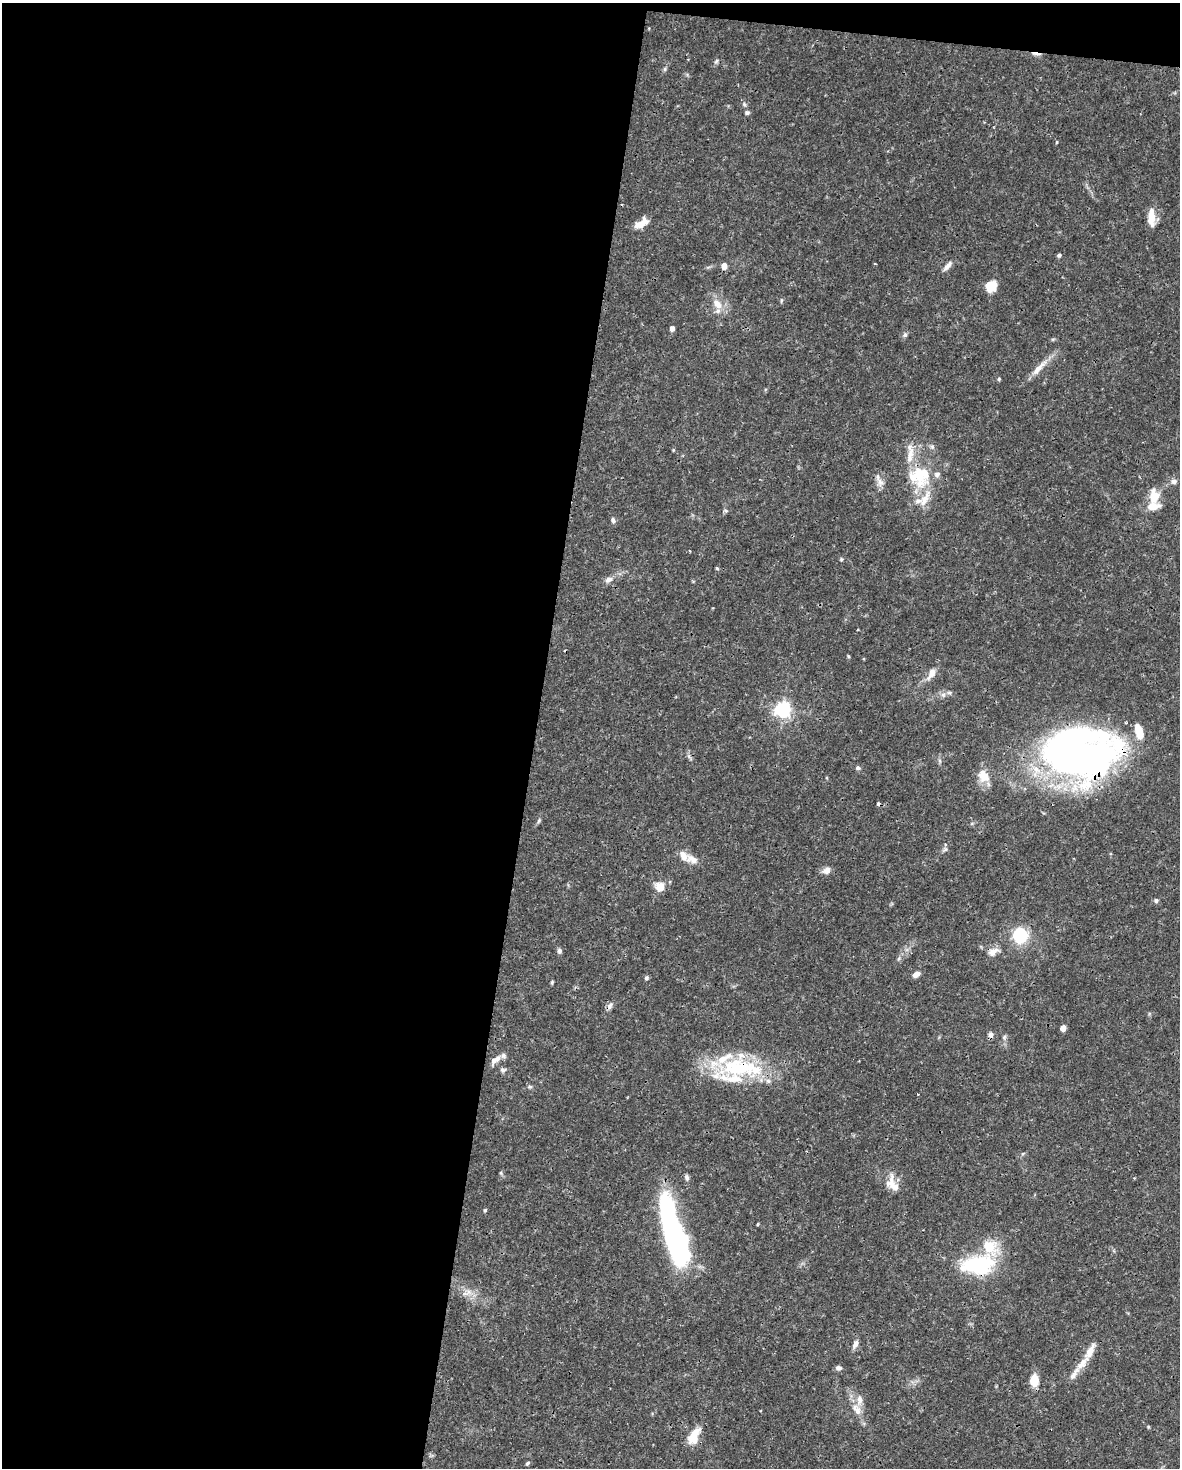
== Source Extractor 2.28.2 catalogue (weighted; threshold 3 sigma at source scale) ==
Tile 1 of 4 x 3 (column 1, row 1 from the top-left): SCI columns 4-1181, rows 3161-4626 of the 4716 x 4739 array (HDU 1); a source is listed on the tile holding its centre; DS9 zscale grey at full resolution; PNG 1182 x 1470 px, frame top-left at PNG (2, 3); no overlay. Shown black and unused: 46% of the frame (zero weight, under 3 of 4 exposures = <1% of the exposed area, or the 3 px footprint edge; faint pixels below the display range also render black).
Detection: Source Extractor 2.28.2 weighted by HDU 2 'WHT'; one run over the whole footprint, this tile lists its part. Background 0.0444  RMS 0.0019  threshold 0.00835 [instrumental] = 3 sigma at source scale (4.5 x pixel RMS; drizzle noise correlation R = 1.50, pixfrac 1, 0.05/0.05 arcsec/px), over >= 5 px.
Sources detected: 100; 4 inside a brighter object's white glare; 1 cosmic-ray / hot-pixel residue — not listed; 22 inside a brighter listed object's ellipse — not listed separately; the other 73 listed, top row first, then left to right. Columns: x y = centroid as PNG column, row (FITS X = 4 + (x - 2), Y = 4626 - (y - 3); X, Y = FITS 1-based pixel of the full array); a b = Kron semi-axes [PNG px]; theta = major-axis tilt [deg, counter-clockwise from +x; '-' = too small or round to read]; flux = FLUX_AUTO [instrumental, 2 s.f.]
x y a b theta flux
1035 53 15 3 -7 0.79
716 61 6 5 - 0.33
665 69 6 5 - 0.3
747 113 6 5 - 0.4
1056 142 4 3 - 0.18
1151 218 19 7 -88 2.8
641 223 17 8 29 2.1
1059 255 5 4 - 0.39
875 264 3 3 - 0.18
724 266 5 5 - 1.8
947 266 15 6 50 1
991 286 11 10 - 3.2
781 301 7 3 89 0.24
717 304 15 9 -53 2.2
672 329 5 5 - 0.82
905 335 7 5 68 0.41
1039 368 32 7 46 2.3
999 379 5 4 - 0.24
932 447 7 6 - 0.44
673 450 4 4 - 0.17
919 475 45 18 -74 9.1
1174 481 9 7 6 0.68
880 482 14 7 -52 1.1
1154 496 20 12 -85 2.9
726 511 6 4 -19 0.28
613 520 7 5 -70 0.49
841 559 5 4 - 0.26
717 568 5 3 - 0.22
609 580 12 7 26 0.94
848 656 5 3 - 0.19
931 674 14 8 64 1.6
783 710 7 6 - 63
1139 732 19 9 -76 3
1069 753 65 44 -33 93
940 761 7 4 -72 0.31
858 768 6 6 - 0.41
984 776 17 15 29 2.6
539 821 7 4 70 0.32
945 849 7 5 44 0.4
692 859 18 10 -26 1.8
827 870 10 8 40 1.1
660 887 9 8 - 2.5
1156 900 5 5 - 0.47
1020 935 8 7 - 19
559 951 7 5 -77 0.46
993 952 12 8 33 1.6
916 974 8 6 30 1.1
646 978 5 5 - 0.41
552 982 5 4 - 0.25
610 1006 11 6 64 0.67
1063 1028 5 4 - 1.9
990 1035 7 7 - 0.69
503 1055 8 7 - 0.53
494 1060 13 7 71 0.9
738 1068 56 31 2 18
503 1070 8 6 -15 0.53
530 1087 7 5 1 0.37
1023 1153 5 3 - 0.23
501 1173 6 4 -72 0.24
687 1177 9 5 -81 0.49
892 1184 23 13 -68 2.7
485 1210 5 4 - 0.26
675 1239 52 21 -74 44
979 1266 39 31 16 13
465 1294 12 6 13 0.96
855 1344 11 6 67 0.89
1083 1363 24 9 46 2.2
838 1368 8 6 -5 0.53
1034 1380 12 9 82 3
857 1410 19 10 -58 2.2
1148 1427 5 3 - 0.17
693 1438 15 14 - 2.8
527 1463 6 4 44 0.32
Overlapping masked pixels (flux is a lower limit): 4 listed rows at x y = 1035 53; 1069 753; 990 1035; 738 1068